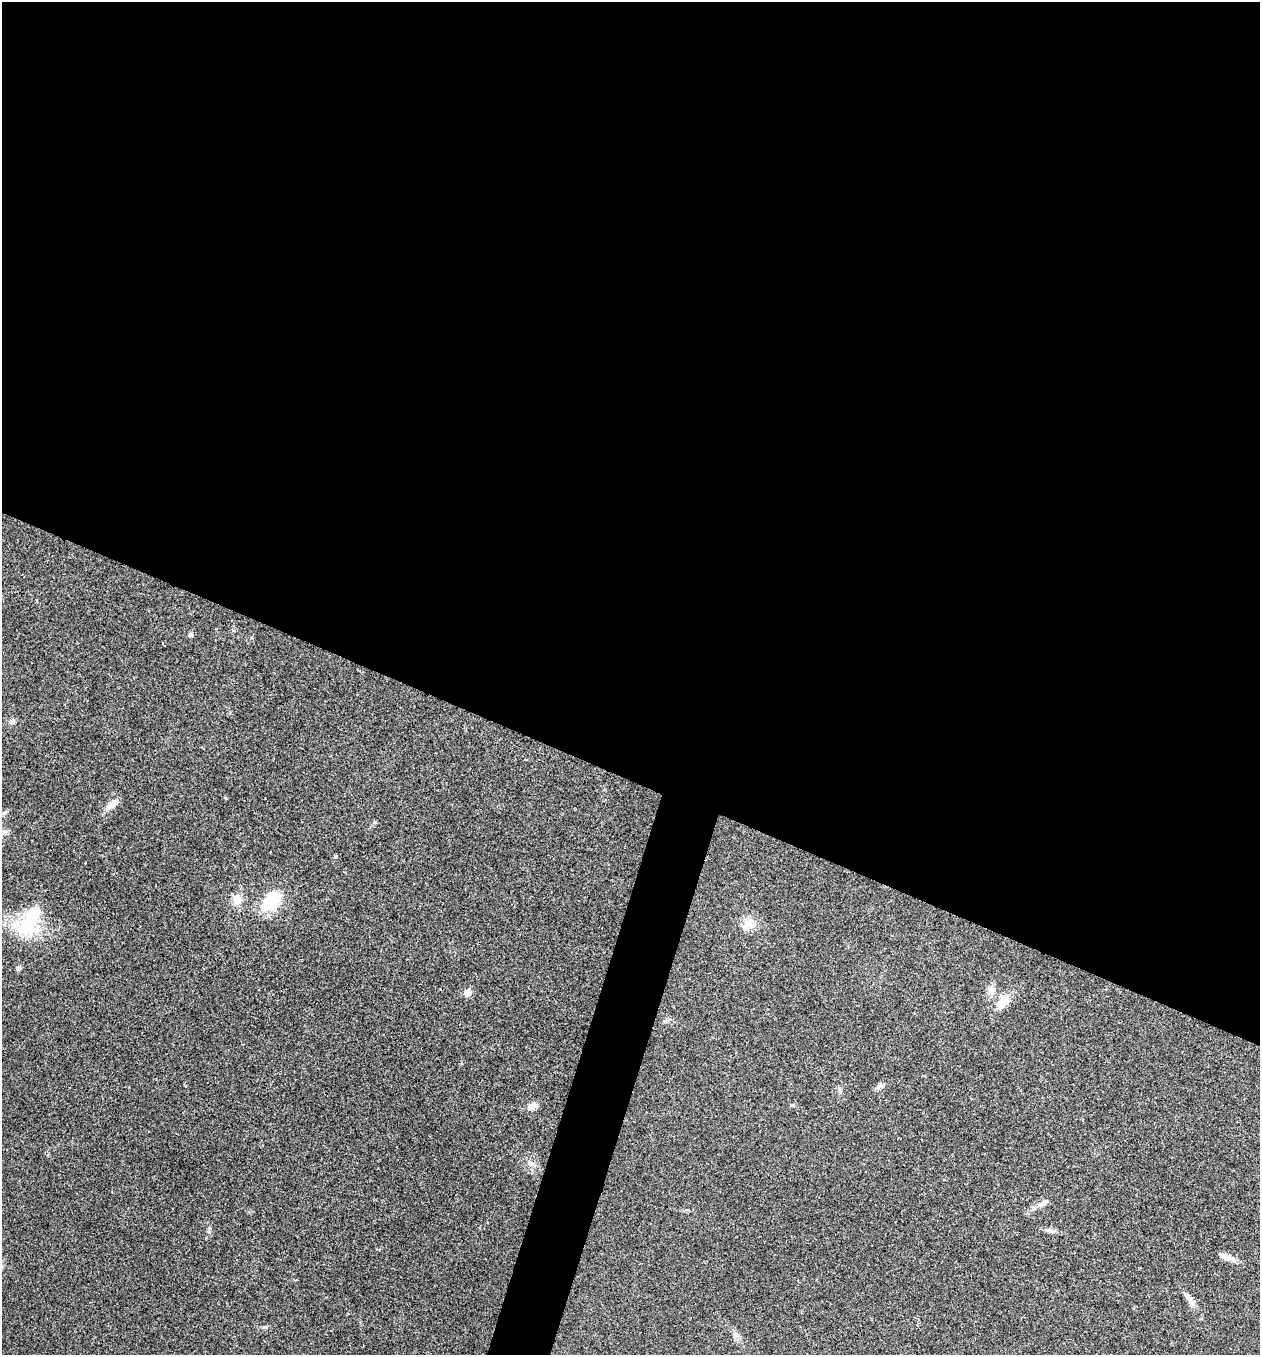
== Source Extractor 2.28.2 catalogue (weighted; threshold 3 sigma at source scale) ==
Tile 3 of 4 x 4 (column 3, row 1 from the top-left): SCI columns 2651-3908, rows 4064-5416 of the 5433 x 5419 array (HDU 1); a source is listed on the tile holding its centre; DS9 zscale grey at full resolution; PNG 1262 x 1357 px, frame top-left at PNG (2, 2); no overlay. Shown black and unused: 59% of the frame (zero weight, under 3 of 4 exposures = <1% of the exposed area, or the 3 px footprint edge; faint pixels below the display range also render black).
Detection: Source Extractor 2.28.2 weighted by HDU 2 'WHT'; one run over the whole footprint, this tile lists its part. Background 0.0239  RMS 0.0041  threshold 0.0183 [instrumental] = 3 sigma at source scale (4.5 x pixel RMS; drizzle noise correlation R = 1.50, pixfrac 1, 0.05/0.05 arcsec/px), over >= 5 px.
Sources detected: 23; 1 inside a brighter listed object's ellipse — not listed separately; the other 22 listed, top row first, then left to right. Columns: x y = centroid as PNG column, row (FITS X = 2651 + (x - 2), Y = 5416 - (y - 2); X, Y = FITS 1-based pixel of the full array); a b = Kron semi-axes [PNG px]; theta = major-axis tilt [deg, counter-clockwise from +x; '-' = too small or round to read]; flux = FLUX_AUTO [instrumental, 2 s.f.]
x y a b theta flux
190 634 5 5 - 1.2
12 721 9 6 35 1.2
111 804 16 8 32 3.6
374 822 5 3 - 0.47
237 900 12 10 -90 4.2
271 901 29 15 44 15
747 924 23 12 28 5
26 928 37 23 -11 19
18 968 6 6 - 0.93
991 991 11 8 81 2.4
467 993 6 5 - 5.3
1003 1002 20 11 51 5.6
880 1086 10 5 29 1.4
840 1091 7 4 -72 0.76
792 1105 6 3 -18 0.45
533 1106 14 8 27 2.5
531 1163 10 6 -29 1.7
1044 1203 16 6 42 2.1
1050 1230 14 5 -7 1.5
1225 1256 19 6 -15 2.6
1189 1299 24 7 -55 3.2
736 1335 11 6 -55 1.8
Unlisted compact peaks at least as high as the median listed source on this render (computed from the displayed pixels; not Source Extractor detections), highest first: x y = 264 1327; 209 1232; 226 798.